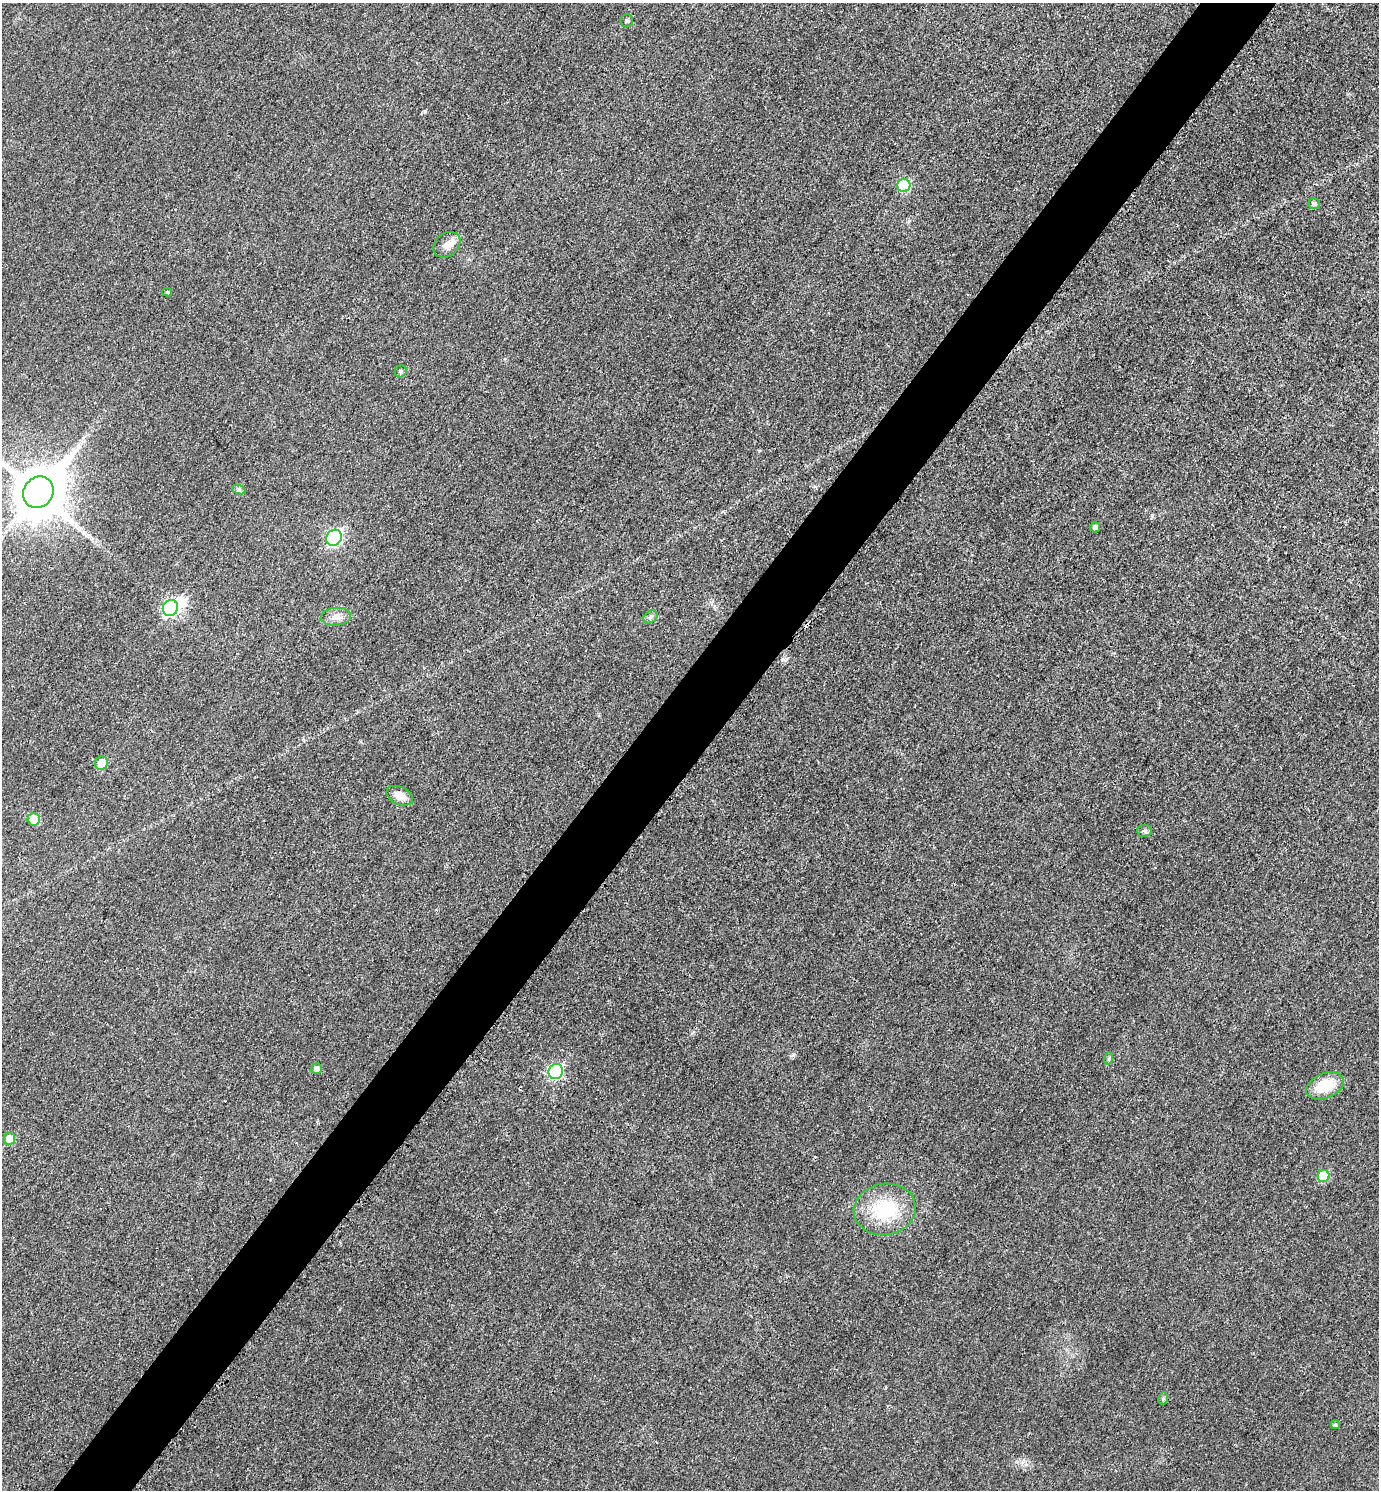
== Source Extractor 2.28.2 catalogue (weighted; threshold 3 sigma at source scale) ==
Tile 7 of 4 x 4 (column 3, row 2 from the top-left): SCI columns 2915-4291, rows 2990-4477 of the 5978 x 5975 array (HDU 1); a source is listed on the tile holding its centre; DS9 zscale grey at full resolution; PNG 1381 x 1492 px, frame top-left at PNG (2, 3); each listed source drawn as its Kron ellipse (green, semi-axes under 4 px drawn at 4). Shown black and unused: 6% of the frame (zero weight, under 3 of 4 exposures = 1% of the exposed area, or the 3 px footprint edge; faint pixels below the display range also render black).
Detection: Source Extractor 2.28.2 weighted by HDU 2 'WHT'; one run over the whole footprint, this tile lists its part. Background 0.0434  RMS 0.0064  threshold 0.029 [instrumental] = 3 sigma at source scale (4.5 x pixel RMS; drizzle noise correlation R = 1.50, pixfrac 1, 0.05/0.05 arcsec/px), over >= 5 px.
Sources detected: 28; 1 inside a brighter object's white glare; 1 cosmic-ray / hot-pixel residue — neither listed nor drawn; the other 26 listed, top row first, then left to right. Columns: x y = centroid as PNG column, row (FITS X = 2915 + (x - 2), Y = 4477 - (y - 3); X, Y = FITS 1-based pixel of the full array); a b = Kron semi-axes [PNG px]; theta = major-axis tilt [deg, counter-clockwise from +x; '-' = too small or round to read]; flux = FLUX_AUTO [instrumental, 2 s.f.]
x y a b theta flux
627 20 6 6 - 1.4
904 185 6 6 - 33
1314 204 6 5 - 1.5
447 245 15 11 40 6.3
167 292 5 4 - 1.1
401 371 6 5 - 1.3
239 490 7 4 -19 1.2
38 492 16 14 53 3500
1095 527 5 5 - 2.5
334 538 8 7 - 99
170 608 8 7 - 110
336 617 15 9 5 4.7
650 617 7 6 - 1.8
101 763 7 6 - 12
400 796 14 9 -25 6.7
34 819 6 6 - 16
1144 831 7 6 - 1.7
1109 1058 6 4 72 0.91
317 1069 5 5 - 3.6
556 1072 8 7 - 69
1325 1086 20 12 22 20
9 1139 6 5 - 12
1324 1176 6 6 - 23
885 1209 31 25 9 39
1163 1398 6 5 - 1.2
1335 1425 4 4 - 0.86
Isophote crosses this tile's border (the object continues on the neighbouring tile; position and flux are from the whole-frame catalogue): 1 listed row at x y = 38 492
Unlisted compact peaks at least as high as the median listed source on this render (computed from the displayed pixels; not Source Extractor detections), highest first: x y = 1152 515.